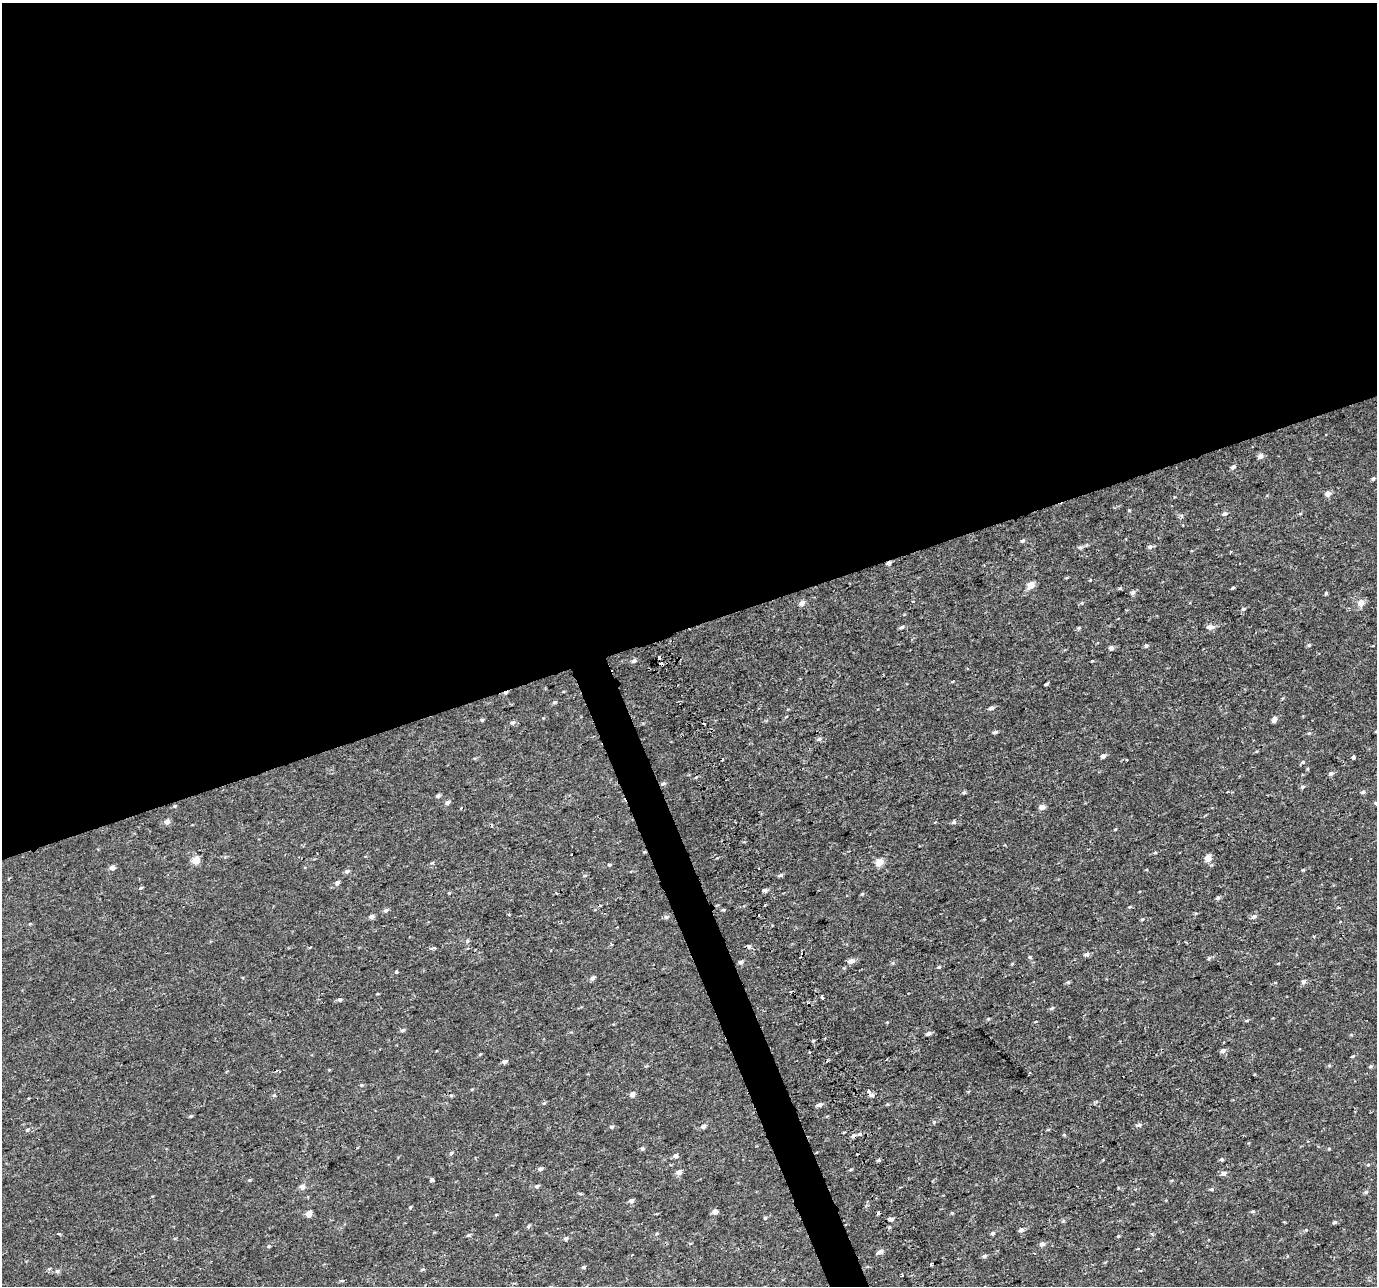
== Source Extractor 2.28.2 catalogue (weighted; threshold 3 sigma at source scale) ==
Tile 2 of 4 x 4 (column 2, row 1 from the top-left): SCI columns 1378-2752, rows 3933-5216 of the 5568 x 5368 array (HDU 1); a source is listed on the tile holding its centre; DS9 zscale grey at full resolution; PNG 1379 x 1288 px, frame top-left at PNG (2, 3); no overlay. Shown black and unused: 50% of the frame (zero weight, under 2 of 3 exposures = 3% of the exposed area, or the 3 px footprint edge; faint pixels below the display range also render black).
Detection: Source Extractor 2.28.2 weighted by HDU 2 'WHT'; one run over the whole footprint, this tile lists its part. Background 5.10e-04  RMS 0.0032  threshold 0.0145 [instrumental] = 3 sigma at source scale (4.5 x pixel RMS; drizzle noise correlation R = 1.50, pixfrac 1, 0.0396/0.0396 arcsec/px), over >= 5 px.
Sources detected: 174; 12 cosmic-ray / hot-pixel residue — not listed; the other 162 listed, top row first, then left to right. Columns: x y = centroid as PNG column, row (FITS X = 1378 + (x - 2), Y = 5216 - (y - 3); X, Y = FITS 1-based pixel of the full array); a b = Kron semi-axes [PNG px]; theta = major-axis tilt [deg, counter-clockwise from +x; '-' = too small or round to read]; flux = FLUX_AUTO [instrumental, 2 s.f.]
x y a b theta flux
1260 456 5 5 - 1.4
1233 467 5 4 - 0.98
1373 479 4 4 - 0.61
1328 493 5 5 - 2.3
1129 510 5 3 - 0.25
1225 514 6 5 - 0.8
1023 541 6 4 35 0.55
1150 546 6 6 - 0.8
1080 547 6 5 - 0.62
889 563 5 4 - 0.79
1090 580 4 3 - 0.24
1031 585 5 5 - 4.4
1233 588 4 3 - 0.38
1133 592 6 5 - 0.78
1326 593 5 4 - 0.34
802 603 6 5 - 1.5
1082 603 5 3 - 0.27
1361 603 6 6 - 2.5
1244 609 6 4 20 0.4
902 627 6 5 - 0.55
1210 627 9 6 -4 1.5
1079 628 5 4 - 0.38
1309 645 5 5 - 0.43
1146 646 5 5 - 0.59
1111 648 5 4 - 1.2
634 661 7 5 30 0.72
662 664 3 3 - 8.6
1046 684 4 3 - 0.46
554 702 6 4 29 0.42
991 708 6 5 - 0.79
725 709 2 2 - 0.39
482 720 5 4 - 0.39
1274 720 8 5 59 1
512 723 7 5 0 0.66
995 732 6 4 15 0.61
1309 733 5 3 - 0.32
819 739 8 5 15 0.68
1103 756 5 5 - 1
1354 757 4 3 - 2.9
1303 762 5 5 - 0.43
1331 773 6 5 - 0.82
663 783 6 5 - 0.6
1302 787 6 5 - 0.52
964 792 5 5 - 0.43
1363 792 5 4 - 0.64
438 796 5 4 - 0.57
447 802 6 5 - 0.82
1376 803 5 4 - 0.52
174 806 4 4 - 0.31
1042 807 5 5 - 1.8
461 808 3 3 - 0.43
167 822 5 5 - 1.7
954 822 6 5 - 0.58
1208 858 5 4 - 4.5
196 860 5 5 - 5.8
879 862 5 4 - 5.3
432 863 6 3 19 0.32
609 865 4 4 - 0.32
112 867 4 4 - 1.8
758 868 3 3 - 0.89
1303 870 4 4 - 0.32
347 871 6 5 - 0.76
780 875 6 4 13 0.58
337 883 7 5 67 0.76
141 888 5 4 - 0.39
765 890 5 5 - 0.86
862 894 5 4 - 0.34
1218 898 5 5 - 0.61
1338 908 4 3 - 0.39
385 910 6 5 - 0.73
723 910 5 4 - 0.36
509 914 3 2 - 0.57
371 916 5 4 - 1.1
1254 916 7 5 26 0.84
666 917 6 5 - 0.64
1142 919 5 4 - 0.41
1314 936 4 3 - 0.43
467 941 6 5 - 0.54
612 944 3 3 - 0.36
749 947 6 3 -29 1.9
434 948 4 3 - 1.9
1087 954 6 5 - 0.85
1029 957 5 4 - 0.36
1209 958 5 4 - 0.42
851 961 7 5 19 1.7
741 962 6 4 18 0.7
1012 964 5 3 - 0.27
396 972 4 3 - 0.66
592 978 6 5 - 0.83
1303 981 5 5 - 1.1
1068 982 5 4 - 0.36
822 997 3 3 - 2.2
340 1000 5 4 - 0.6
1052 1008 6 5 - 0.51
1247 1020 6 3 1 0.38
402 1030 6 4 33 0.52
928 1033 6 4 17 0.89
1223 1051 6 5 - 1.1
1353 1056 5 4 - 0.36
504 1061 6 4 14 0.89
1371 1066 5 4 - 0.42
329 1070 4 3 - 0.24
361 1085 5 4 - 0.37
868 1091 4 3 - 2.2
632 1094 5 5 - 1.7
274 1095 5 3 - 0.34
451 1095 5 3 - 0.38
872 1095 6 5 - 0.75
544 1103 5 3 - 0.32
820 1105 6 5 - 0.96
191 1116 4 4 - 0.31
934 1122 5 4 - 0.4
1139 1125 8 5 24 0.75
703 1126 6 5 - 0.85
611 1127 5 4 - 0.53
1048 1129 5 3 - 0.29
27 1130 6 5 - 0.52
860 1134 5 5 - 0.56
642 1148 5 5 - 0.54
451 1153 6 3 45 0.38
675 1156 5 5 - 1.2
1222 1159 4 4 - 0.47
879 1160 5 4 - 0.49
1368 1165 5 3 - 0.33
540 1169 6 5 - 0.68
678 1172 5 5 - 1.7
1224 1173 7 5 18 1.1
249 1180 5 3 - 0.27
431 1180 4 4 - 0.55
537 1186 6 5 - 0.58
302 1187 5 5 - 1.4
1211 1189 5 4 - 0.38
1366 1192 5 5 - 0.56
580 1194 5 3 - 0.32
631 1201 6 5 - 0.9
410 1207 4 3 - 0.35
1253 1211 6 4 2 0.43
715 1212 6 6 - 1.2
879 1212 4 3 - 2.4
309 1214 5 4 - 3
496 1215 4 3 - 0.24
765 1218 5 4 - 0.36
890 1219 4 3 - 2.7
1335 1222 6 4 16 0.51
529 1226 6 3 69 0.41
1021 1230 6 5 - 0.98
657 1233 6 4 20 0.33
993 1233 5 5 - 0.53
59 1234 5 3 - 0.31
468 1235 6 4 26 0.48
1118 1236 5 4 - 0.35
566 1238 6 5 - 0.61
690 1243 4 4 - 0.4
1042 1244 7 6 - 0.95
268 1246 5 4 - 0.38
880 1252 7 5 13 1.3
1034 1253 3 3 - 0.77
985 1256 6 5 - 0.7
584 1267 5 4 - 0.51
49 1269 6 3 19 0.35
422 1269 6 3 19 0.36
57 1271 6 5 - 0.68
Overlapping masked pixels (flux is a lower limit): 4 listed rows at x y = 889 563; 662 664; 725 709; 879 1212
Isophote crosses this tile's border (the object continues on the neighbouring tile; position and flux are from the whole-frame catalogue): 1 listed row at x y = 1376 803
Unlisted compact peaks at least as high as the median listed source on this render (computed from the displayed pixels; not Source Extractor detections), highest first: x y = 939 967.